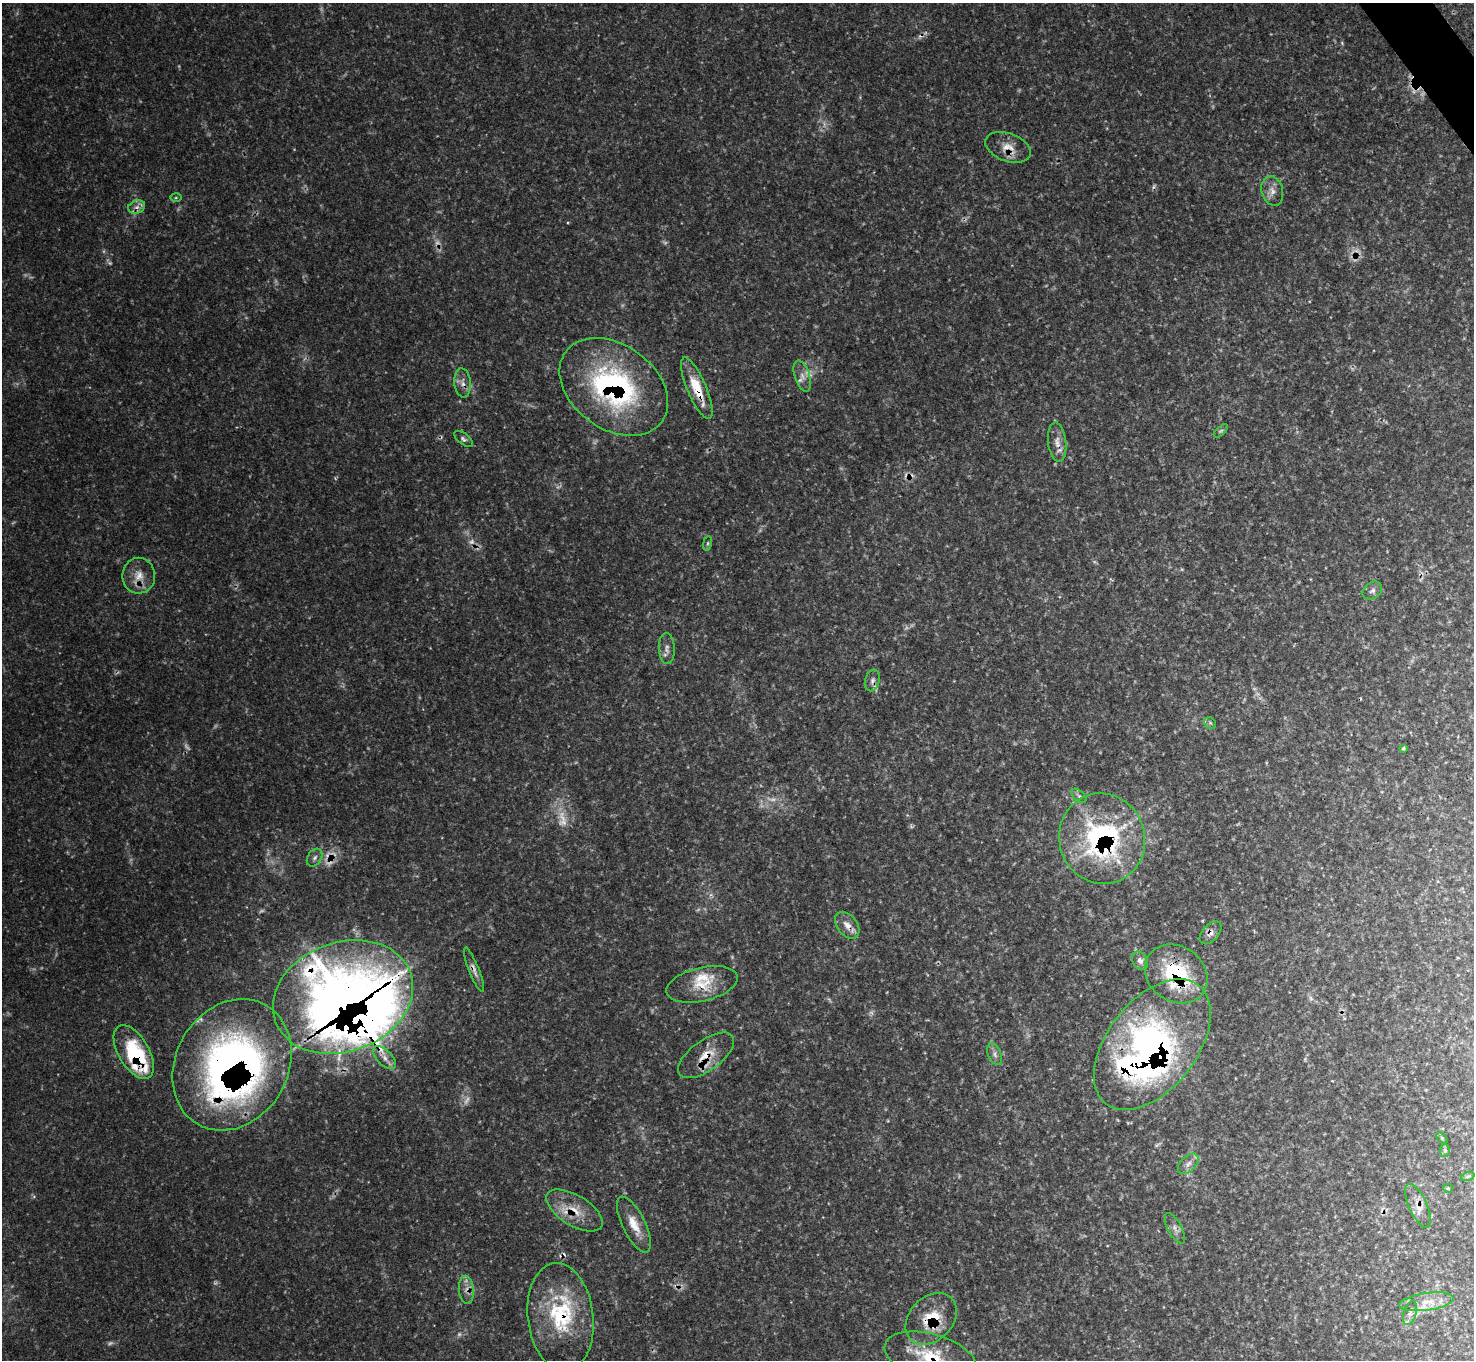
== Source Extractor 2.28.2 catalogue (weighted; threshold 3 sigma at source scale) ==
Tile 10 of 4 x 4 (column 2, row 3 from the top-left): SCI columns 1480-2951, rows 1670-3027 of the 5906 x 5906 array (HDU 1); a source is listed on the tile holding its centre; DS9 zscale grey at full resolution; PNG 1476 x 1362 px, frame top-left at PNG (2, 3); each listed source drawn as its Kron ellipse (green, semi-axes under 4 px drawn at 4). Shown black and unused: <1% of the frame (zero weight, under 3 of 4 exposures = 1% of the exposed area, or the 3 px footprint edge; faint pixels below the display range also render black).
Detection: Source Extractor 2.28.2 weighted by HDU 2 'WHT'; one run over the whole footprint, this tile lists its part. Background 0.121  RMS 0.0045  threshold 0.0201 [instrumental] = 3 sigma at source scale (4.5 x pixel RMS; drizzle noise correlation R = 1.50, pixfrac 1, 0.05/0.05 arcsec/px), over >= 5 px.
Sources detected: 84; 20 too faint to see at this stretch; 1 inside a brighter object's white glare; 8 cosmic-ray / hot-pixel residue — neither listed nor drawn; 6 inside a brighter listed object's ellipse — not listed separately; the other 49 listed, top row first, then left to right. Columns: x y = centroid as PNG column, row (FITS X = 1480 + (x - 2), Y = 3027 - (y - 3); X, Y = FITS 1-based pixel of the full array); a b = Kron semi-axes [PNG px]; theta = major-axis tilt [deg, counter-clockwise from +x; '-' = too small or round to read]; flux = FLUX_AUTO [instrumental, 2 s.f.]
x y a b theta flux
1008 147 24 14 -20 6.8
1272 191 15 10 -73 3.9
176 198 6 4 1 0.54
137 207 9 6 21 2.3
802 376 16 7 -72 3.4
463 383 14 8 -84 3.3
614 387 60 42 -36 100
697 388 33 9 -67 15
1221 431 8 3 44 0.83
463 439 11 5 -37 1.4
1057 442 20 9 -84 4.4
707 543 7 4 81 0.8
139 576 18 16 -89 6.8
1372 591 10 8 37 2
667 649 15 8 -87 2.9
872 680 11 7 73 2.2
1210 723 6 5 - 0.93
1403 748 3 3 - 0.61
1079 796 9 5 -42 1
1102 839 45 43 -71 96
315 858 10 7 57 1.9
847 925 15 10 -51 4.5
1211 933 13 8 49 2.8
1140 961 9 7 -62 2
474 970 23 5 -68 2.6
1176 974 33 27 -36 37
702 984 36 17 13 13
343 997 72 54 20 530
1152 1044 75 44 52 240
134 1052 30 15 -60 22
995 1054 11 6 -65 2
706 1055 33 15 36 11
384 1058 14 7 -46 3.4
232 1065 69 56 60 340
1442 1138 6 4 -46 0.58
1445 1151 6 5 - 1
1188 1164 12 7 45 2.6
1468 1176 7 4 19 0.71
1448 1188 4 4 - 0.45
1418 1206 24 9 -66 4.7
574 1210 32 15 -31 12
634 1225 31 11 -64 8.7
1175 1228 17 7 -61 2.4
466 1290 14 7 -85 3.4
1426 1302 27 8 8 6.8
1410 1313 12 6 74 2.2
560 1317 54 33 -83 44
931 1319 29 21 46 17
931 1357 47 23 -16 25
Overlapping masked pixels (flux is a lower limit): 22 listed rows (the first 20) at x y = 1008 147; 614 387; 697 388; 1057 442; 139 576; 872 680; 1102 839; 847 925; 1211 933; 474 970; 1176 974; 702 984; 343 997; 1152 1044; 706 1055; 232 1065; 1418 1206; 574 1210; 466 1290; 560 1317
Isophote crosses this tile's border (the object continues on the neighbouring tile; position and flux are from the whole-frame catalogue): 1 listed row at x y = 931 1357